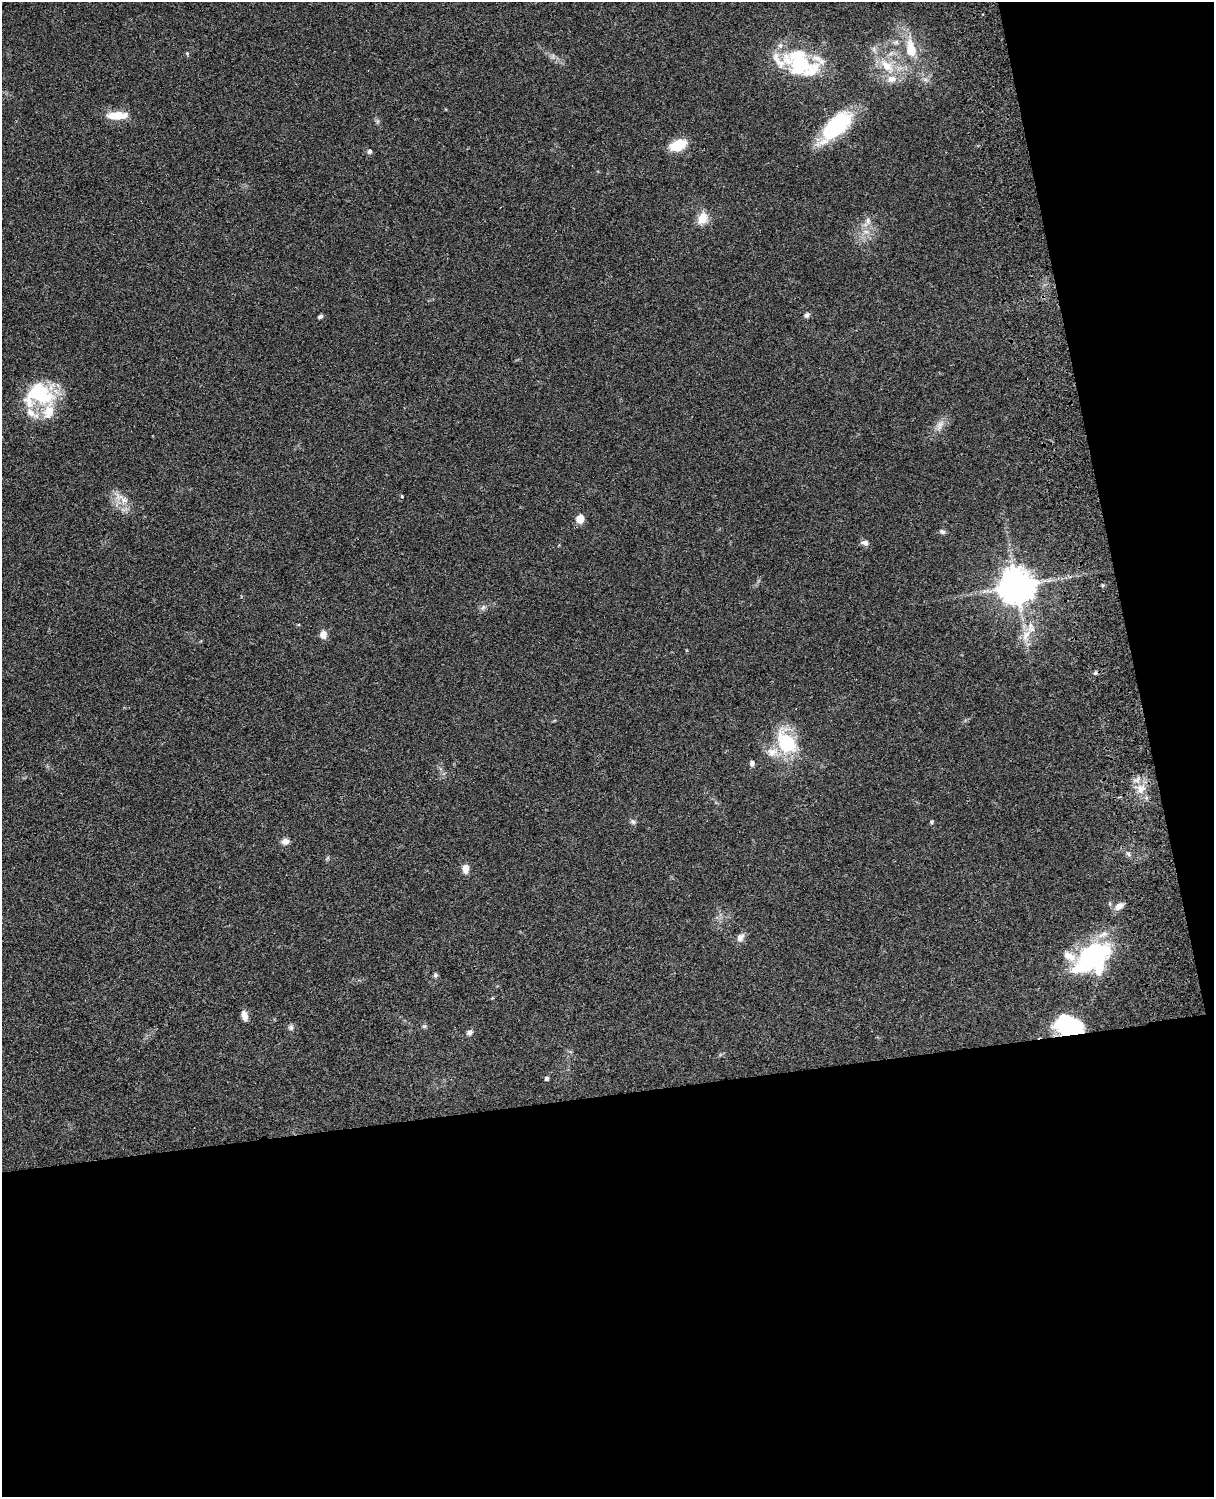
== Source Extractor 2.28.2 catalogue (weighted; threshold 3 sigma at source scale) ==
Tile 12 of 4 x 3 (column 4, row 3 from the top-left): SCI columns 3758-4969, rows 278-1772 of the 5088 x 4927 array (HDU 1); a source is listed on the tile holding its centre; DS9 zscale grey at full resolution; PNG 1216 x 1499 px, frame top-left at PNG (2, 2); no overlay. Shown black and unused: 33% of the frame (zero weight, under 3 of 4 exposures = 6% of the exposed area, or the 3 px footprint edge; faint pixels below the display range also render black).
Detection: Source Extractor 2.28.2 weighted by HDU 2 'WHT'; one run over the whole footprint, this tile lists its part. Background 0.0925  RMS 0.0062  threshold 0.0279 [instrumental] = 3 sigma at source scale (4.5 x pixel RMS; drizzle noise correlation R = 1.50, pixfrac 1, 0.05/0.05 arcsec/px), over >= 5 px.
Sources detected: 58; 5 inside a brighter object's white glare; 1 cosmic-ray / hot-pixel residue — not listed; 10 inside a brighter listed object's ellipse — not listed separately; the other 42 listed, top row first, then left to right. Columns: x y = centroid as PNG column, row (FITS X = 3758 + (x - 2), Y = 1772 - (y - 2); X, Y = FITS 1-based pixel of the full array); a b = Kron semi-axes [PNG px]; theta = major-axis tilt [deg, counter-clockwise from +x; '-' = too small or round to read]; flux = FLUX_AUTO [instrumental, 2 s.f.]
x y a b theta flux
911 49 24 13 -77 15
187 53 5 5 - 0.77
800 64 33 25 -10 40
887 66 20 12 -41 12
115 115 24 9 3 10
836 126 39 17 45 48
678 145 15 9 21 18
370 152 6 5 - 1.5
702 218 14 10 69 8.6
868 221 10 5 -84 2.5
866 232 7 4 -18 1.6
807 315 7 6 - 1.6
320 317 6 4 27 1.4
40 396 39 26 -14 36
940 425 14 7 58 4.1
402 496 4 3 - 0.57
124 500 11 9 -14 4.8
580 519 8 7 - 6.9
942 532 8 6 -22 1.6
865 543 10 6 -6 2.3
1016 586 11 10 - 1200
483 607 7 5 46 1.4
323 635 8 7 - 4.5
1026 635 19 8 57 7.2
786 743 27 19 -55 33
752 763 6 5 - 2
1141 789 13 12 - 7.8
633 822 7 6 - 1.5
932 822 4 4 - 1.1
285 841 9 7 21 3.2
1128 854 7 5 -46 1.3
465 868 9 7 87 4.8
1119 906 11 7 31 3.9
740 937 12 8 54 3.3
1095 952 40 29 23 60
436 975 6 5 - 1.1
244 1016 10 6 -73 4.8
424 1026 6 5 - 0.96
291 1027 7 7 - 1.6
1071 1029 33 11 -6 28
469 1033 7 6 - 1.9
547 1079 5 5 - 1.3
Overlapping masked pixels (flux is a lower limit): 1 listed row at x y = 1071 1029